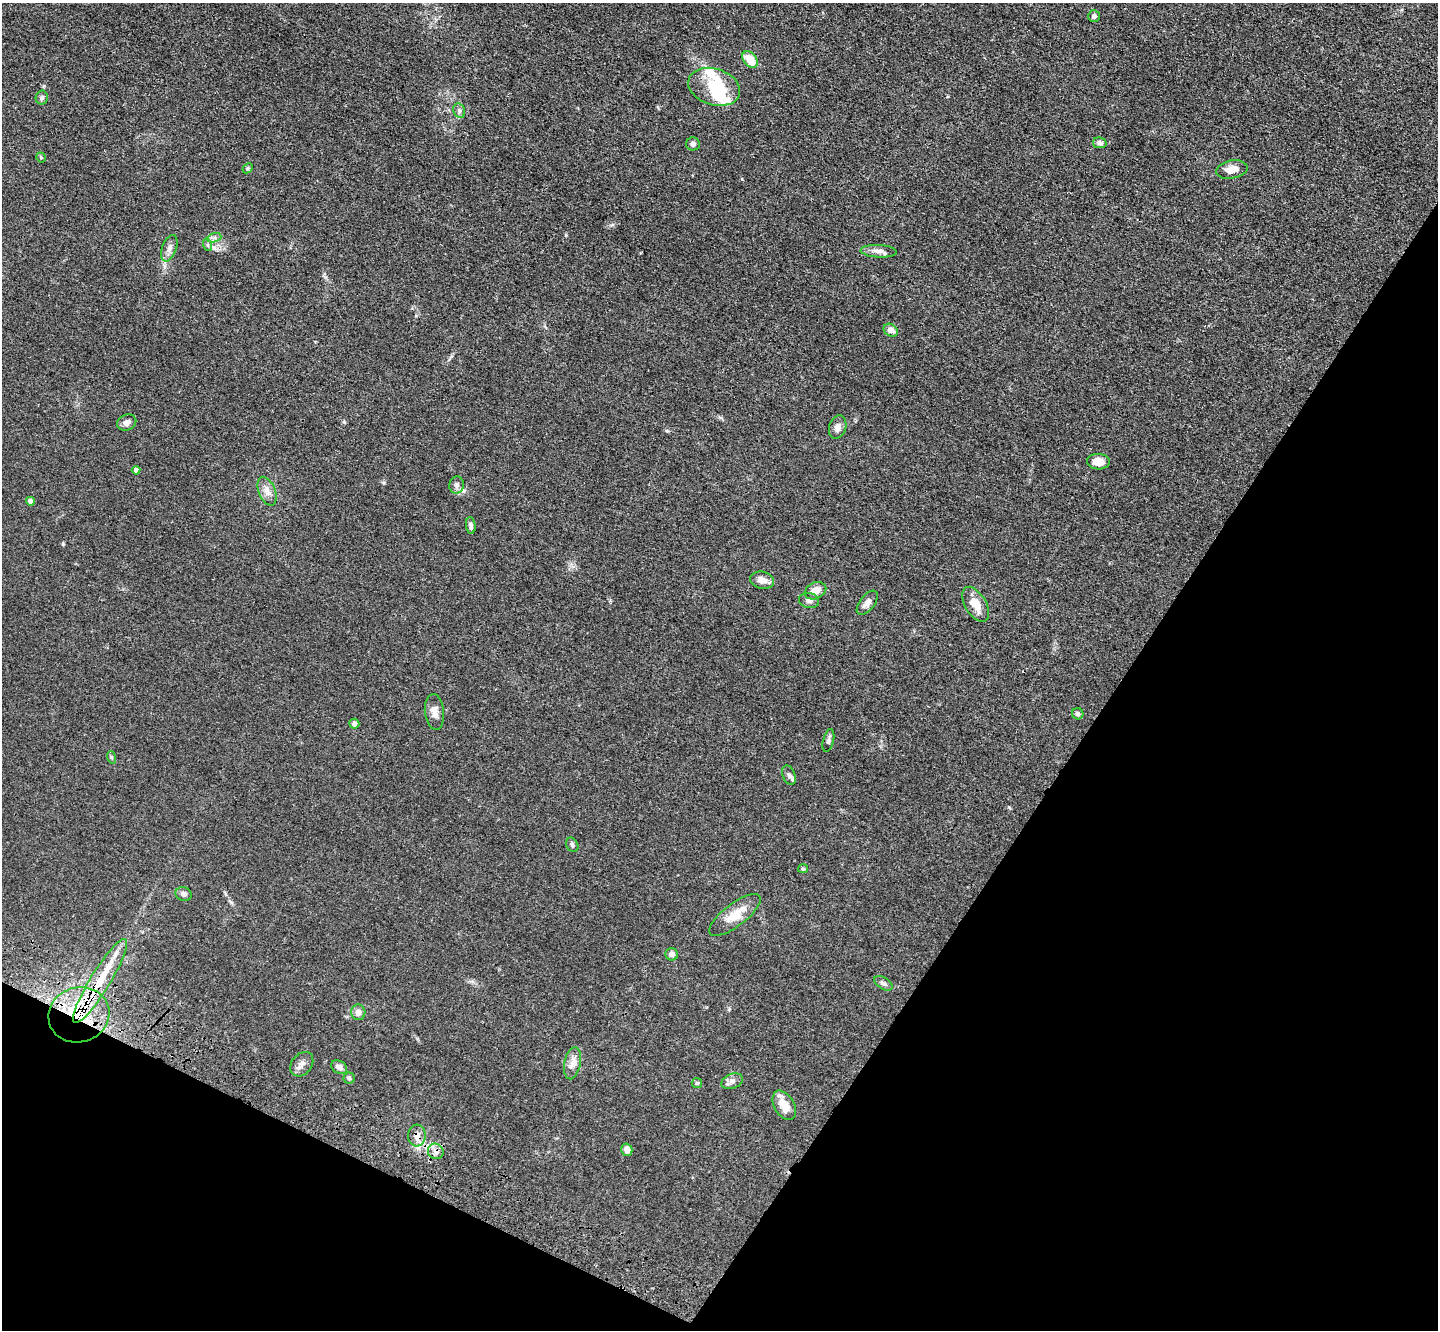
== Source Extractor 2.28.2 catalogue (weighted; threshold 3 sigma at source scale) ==
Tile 15 of 4 x 4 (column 3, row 4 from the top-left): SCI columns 2924-4359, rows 374-1701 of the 5849 x 5918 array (HDU 1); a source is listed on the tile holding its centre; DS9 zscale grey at full resolution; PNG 1440 x 1332 px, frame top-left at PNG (2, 3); each listed source drawn as its Kron ellipse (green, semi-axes under 4 px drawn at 4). Shown black and unused: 29% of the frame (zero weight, under 3 of 4 exposures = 5% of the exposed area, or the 3 px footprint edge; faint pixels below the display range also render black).
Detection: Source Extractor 2.28.2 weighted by HDU 2 'WHT'; one run over the whole footprint, this tile lists its part. Background 0.0331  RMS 0.0043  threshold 0.0194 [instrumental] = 3 sigma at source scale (4.5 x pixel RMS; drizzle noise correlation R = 1.50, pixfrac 1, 0.05/0.05 arcsec/px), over >= 5 px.
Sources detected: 57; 2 inside a brighter object's white glare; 1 cosmic-ray / hot-pixel residue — neither listed nor drawn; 1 inside a brighter listed object's ellipse — not listed separately; the other 53 listed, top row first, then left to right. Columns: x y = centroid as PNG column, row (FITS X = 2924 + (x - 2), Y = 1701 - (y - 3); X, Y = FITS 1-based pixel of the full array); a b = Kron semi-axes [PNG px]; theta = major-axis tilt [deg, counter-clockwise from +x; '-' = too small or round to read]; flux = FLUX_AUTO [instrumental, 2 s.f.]
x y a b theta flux
1094 16 6 6 - 1.1
750 60 9 6 -51 8.7
714 87 26 18 -18 14
42 98 7 6 - 1.1
459 111 7 5 -69 1
1100 143 7 5 -12 1.3
693 144 7 6 - 1.1
41 157 5 4 - 0.52
248 168 6 4 44 0.51
1232 169 16 9 11 4.8
214 238 7 4 18 1
208 245 6 4 -71 0.64
169 248 14 7 70 2.3
879 251 18 6 -3 2.5
891 330 7 6 - 3.1
127 422 10 7 25 2.2
838 427 12 8 71 2.6
1098 462 11 8 -3 4.6
136 470 4 4 - 1.6
457 485 9 7 85 1.6
267 491 15 8 -68 3.2
30 501 4 4 - 1.7
471 526 8 5 -84 1.5
762 580 12 8 -14 3.2
815 591 11 8 25 4.4
809 600 10 7 -9 2
867 603 14 7 52 2.5
976 604 19 10 -59 6.2
434 712 18 9 -84 3.2
1078 714 6 5 - 1.2
354 724 5 5 - 1.4
828 740 12 5 76 1.2
111 757 6 4 -71 0.58
789 775 10 6 -67 1.4
572 845 8 6 -61 1
803 869 5 4 - 0.54
183 894 8 7 - 1.3
735 915 31 11 37 8.3
672 954 6 6 - 1.9
100 981 49 10 58 17
883 983 10 5 -33 1.4
358 1012 8 7 - 2.5
79 1015 31 27 19 31
572 1063 16 8 79 3.2
302 1064 13 10 51 2.5
339 1067 8 6 -33 2
349 1078 5 5 - 0.65
732 1081 11 7 22 1.8
697 1083 5 5 - 0.61
784 1105 16 10 -60 6.6
417 1136 11 8 84 2.7
627 1150 6 5 - 2.5
436 1151 8 7 - 2
Overlapping masked pixels (flux is a lower limit): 4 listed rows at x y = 100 981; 79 1015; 417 1136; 436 1151
Unlisted compact peaks at least as high as the median listed source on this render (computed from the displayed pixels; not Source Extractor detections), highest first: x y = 344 422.